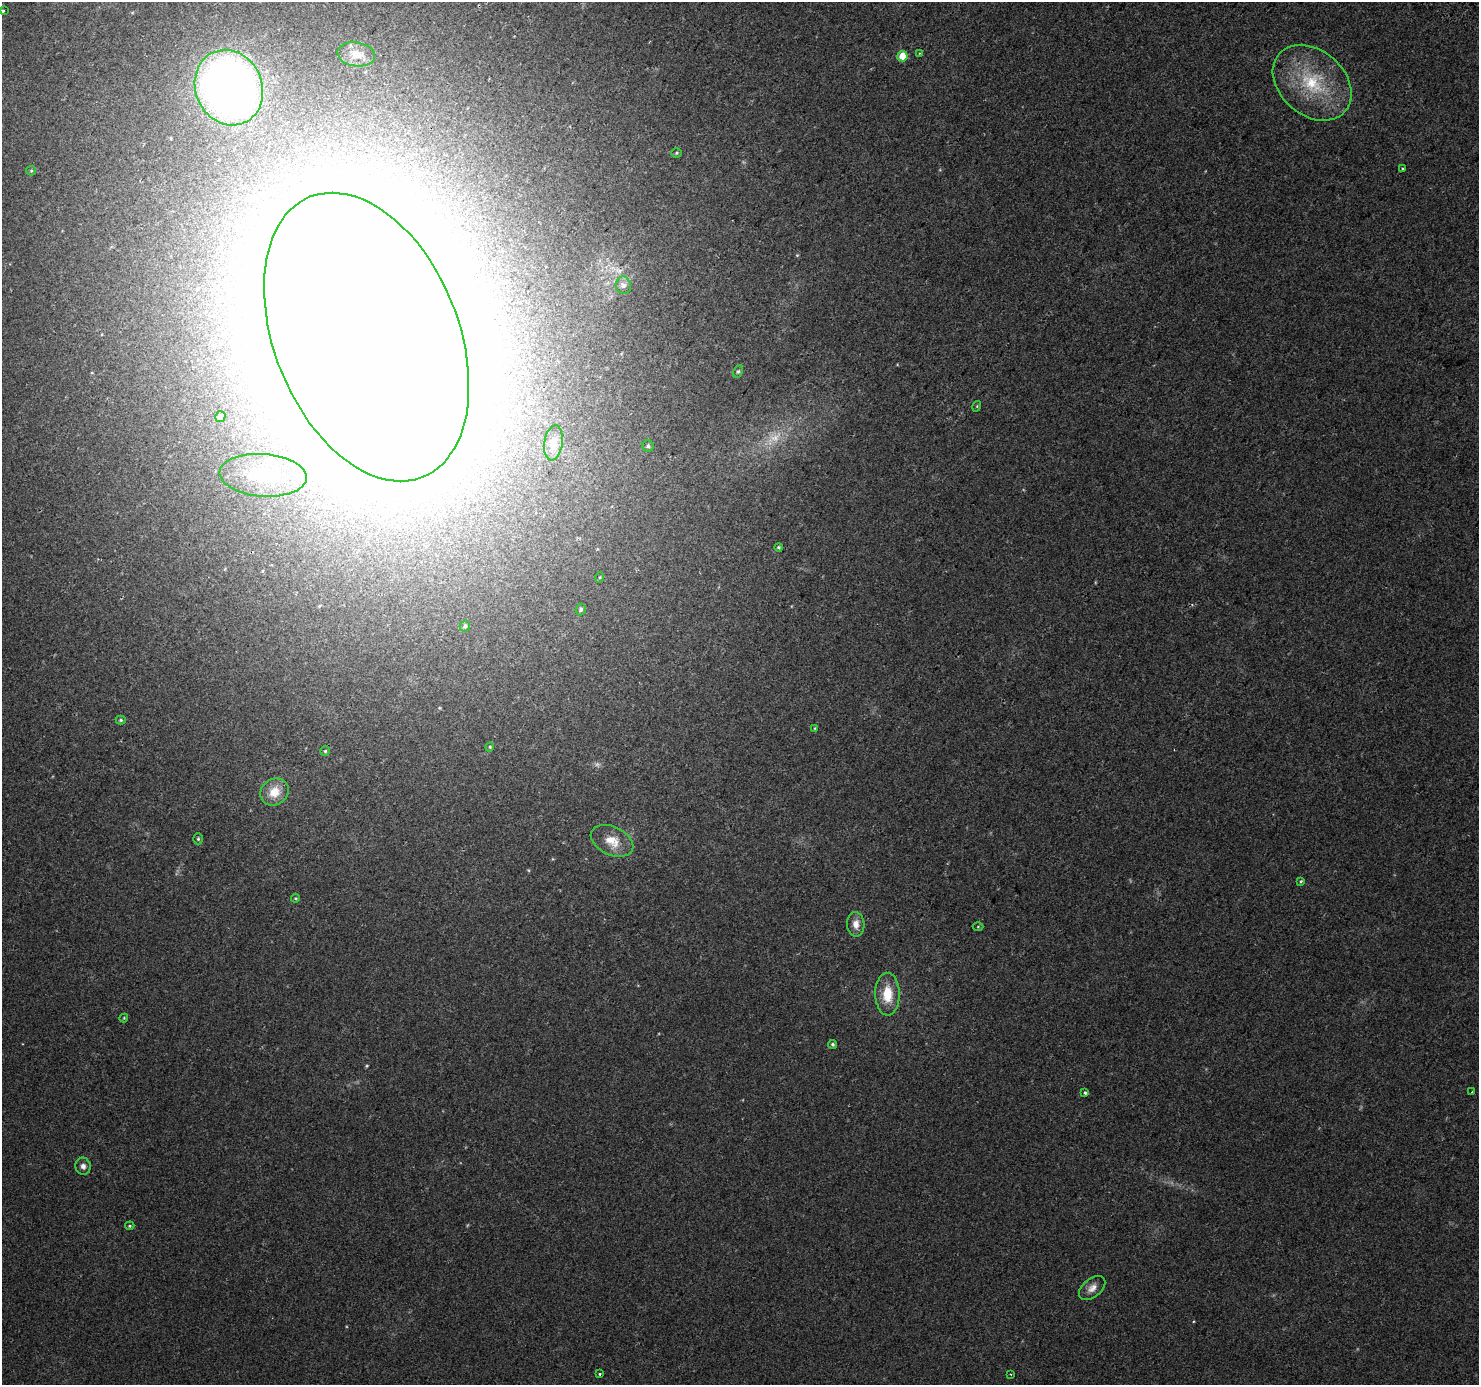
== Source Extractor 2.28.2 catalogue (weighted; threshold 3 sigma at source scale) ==
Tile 10 of 4 x 4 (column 2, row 3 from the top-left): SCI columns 1504-2980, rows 1607-2989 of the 5967 x 6046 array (HDU 1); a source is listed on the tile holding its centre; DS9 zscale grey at full resolution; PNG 1481 x 1387 px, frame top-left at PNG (2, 2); each listed source drawn as its Kron ellipse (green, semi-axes under 4 px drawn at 4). Shown black and unused: <1% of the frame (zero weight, under 2 of 3 exposures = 2% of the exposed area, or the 3 px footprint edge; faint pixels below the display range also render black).
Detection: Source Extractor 2.28.2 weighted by HDU 2 'WHT'; one run over the whole footprint, this tile lists its part. Background 0.0422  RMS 0.0063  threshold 0.0285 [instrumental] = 3 sigma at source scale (4.5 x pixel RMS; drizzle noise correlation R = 1.50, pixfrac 1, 0.0396/0.0396 arcsec/px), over >= 5 px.
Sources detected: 47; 3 too faint to see at this stretch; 1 inside a brighter object's white glare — neither listed nor drawn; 1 inside a brighter listed object's ellipse — not listed separately; the other 42 listed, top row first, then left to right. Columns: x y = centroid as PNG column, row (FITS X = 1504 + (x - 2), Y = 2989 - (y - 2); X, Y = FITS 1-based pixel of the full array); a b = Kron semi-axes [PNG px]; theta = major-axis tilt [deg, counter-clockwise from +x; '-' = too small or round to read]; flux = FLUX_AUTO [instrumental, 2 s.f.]
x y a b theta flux
3 11 3 3 - 1.1
919 53 3 3 - 0.53
356 54 19 12 -8 8.8
902 56 5 5 - 15
1312 83 44 32 -41 49
229 88 38 33 -67 550
676 153 5 4 - 0.83
1403 169 3 3 - 0.79
31 171 5 4 - 0.79
623 285 9 7 -79 2.6
366 337 151 92 -68 8600
738 371 6 4 61 1
977 406 5 3 - 0.58
220 417 5 5 - 2.3
553 443 18 9 82 6.5
648 446 5 5 - 1.1
263 475 44 21 -4 49
779 547 4 4 - 0.85
600 577 5 3 - 0.58
581 609 6 5 - 1.5
465 626 6 5 - 1.7
121 720 5 4 - 0.97
815 728 4 3 - 0.48
490 747 4 4 - 0.64
325 751 5 4 - 0.9
274 792 15 13 41 11
198 839 5 4 - 0.88
612 841 22 14 -25 11
1301 881 4 4 - 0.69
295 898 4 4 - 0.61
856 924 12 8 -87 5.4
978 927 5 3 - 0.58
887 994 21 12 -89 15
124 1018 4 3 - 0.54
832 1044 4 4 - 0.92
1085 1092 3 3 - 1.4
1472 1092 3 3 - 0.65
83 1166 8 7 - 2.7
130 1226 5 4 - 0.76
1092 1288 15 9 40 4.7
600 1374 3 3 - 0.67
1011 1374 3 2 - 0.91
Overlapping masked pixels (flux is a lower limit): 1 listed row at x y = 366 337
Isophote crosses this tile's border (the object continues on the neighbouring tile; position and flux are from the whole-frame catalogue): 1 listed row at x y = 366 337